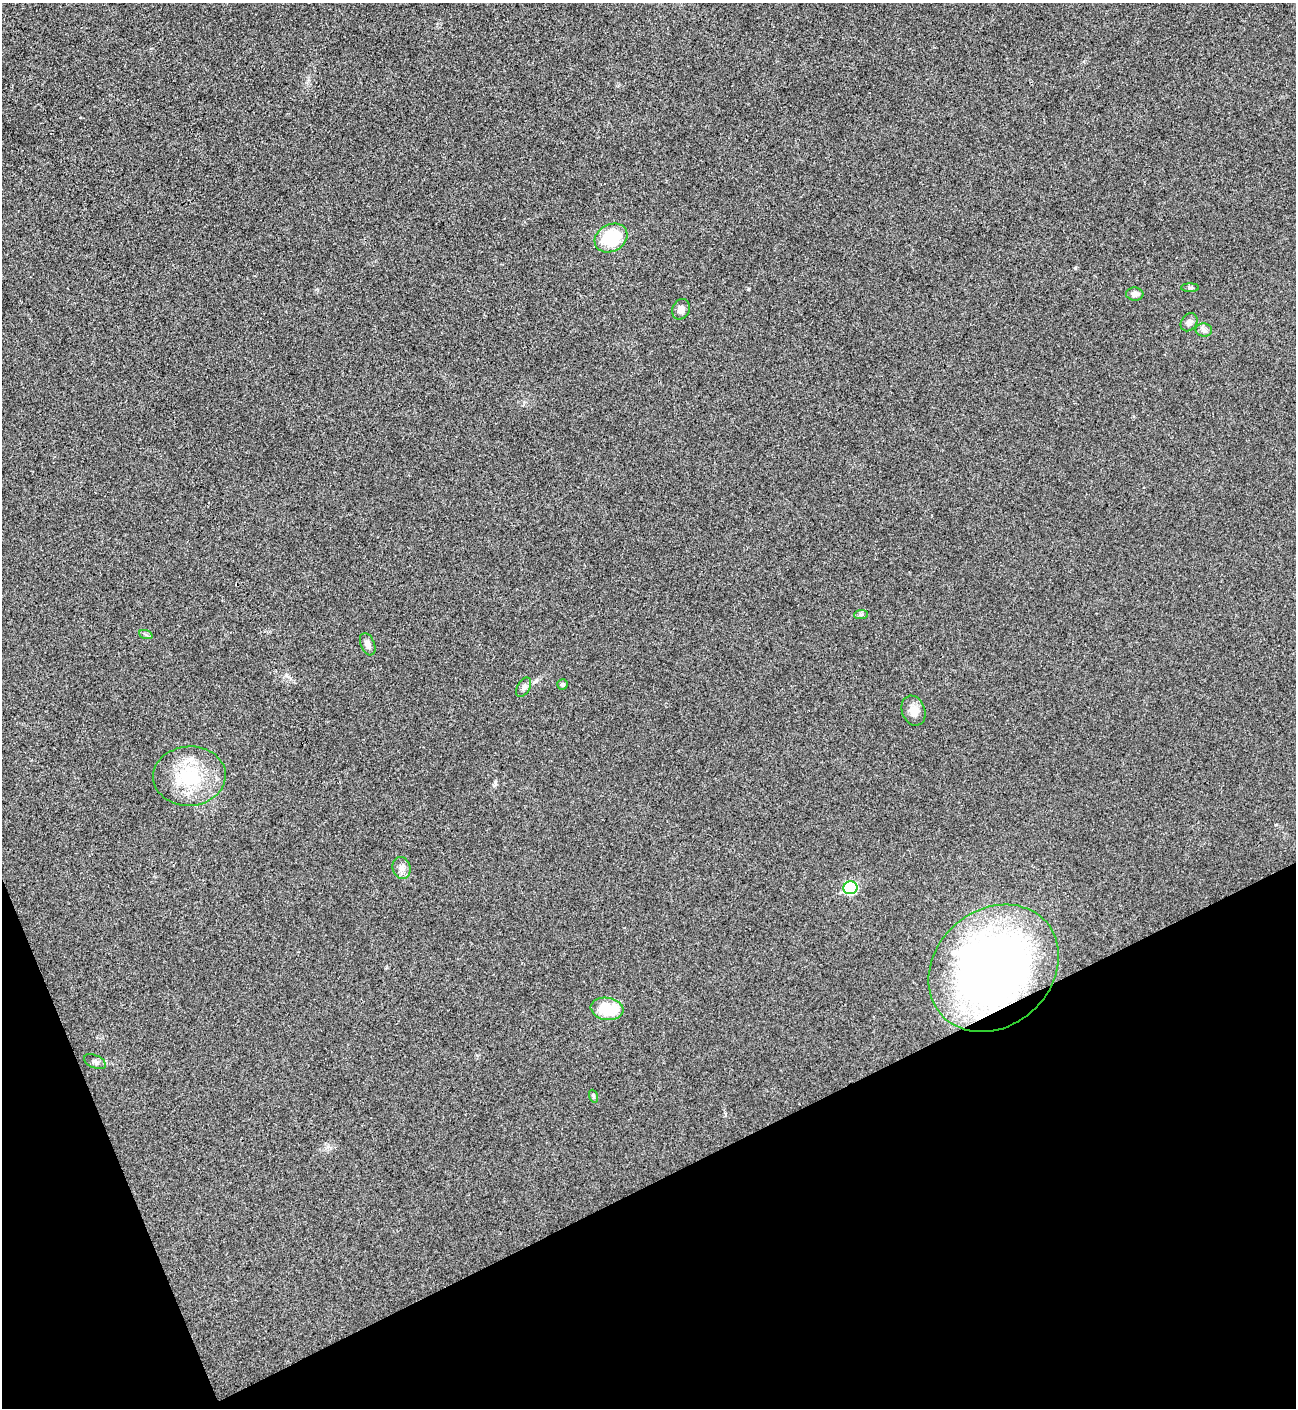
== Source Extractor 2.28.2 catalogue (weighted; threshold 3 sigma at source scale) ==
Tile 14 of 4 x 4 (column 2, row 4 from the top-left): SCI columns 1586-2879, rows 3-1408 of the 5624 x 5637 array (HDU 1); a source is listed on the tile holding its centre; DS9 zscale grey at full resolution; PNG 1298 x 1410 px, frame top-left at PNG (2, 3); each listed source drawn as its Kron ellipse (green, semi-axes under 4 px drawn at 4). Shown black and unused: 20% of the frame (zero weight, under 3 of 4 exposures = <1% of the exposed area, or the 3 px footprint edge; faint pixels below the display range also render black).
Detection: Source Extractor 2.28.2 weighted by HDU 2 'WHT'; one run over the whole footprint, this tile lists its part. Background 0.0203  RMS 0.0056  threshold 0.0251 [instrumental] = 3 sigma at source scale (4.5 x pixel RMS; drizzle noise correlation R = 1.50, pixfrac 1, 0.05/0.05 arcsec/px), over >= 5 px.
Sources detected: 19; all 19 listed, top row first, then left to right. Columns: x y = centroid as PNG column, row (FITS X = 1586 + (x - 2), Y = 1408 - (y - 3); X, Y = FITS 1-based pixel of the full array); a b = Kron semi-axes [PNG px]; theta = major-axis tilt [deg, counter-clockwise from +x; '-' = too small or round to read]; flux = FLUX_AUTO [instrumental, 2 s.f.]
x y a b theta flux
611 238 17 13 28 24
1190 288 9 4 -1 0.93
1135 294 8 6 -4 2.2
681 309 11 8 66 2.7
1189 322 10 7 54 2.2
1204 330 8 6 -2 1.8
861 614 7 4 2 1.1
146 635 7 4 -20 1
368 644 12 7 -68 2.5
562 685 5 5 - 1.1
524 687 10 6 61 1.8
913 711 15 11 -69 5.4
189 776 36 29 3 35
402 868 11 9 -76 3.2
850 888 7 6 - 43
994 968 70 58 41 310
607 1009 16 11 -8 18
95 1062 11 6 -24 1.8
593 1096 6 4 -72 0.77
Overlapping masked pixels (flux is a lower limit): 1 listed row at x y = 994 968
Unlisted compact peaks at least as high as the median listed source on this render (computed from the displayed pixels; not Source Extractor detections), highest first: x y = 748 289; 286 675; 495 782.